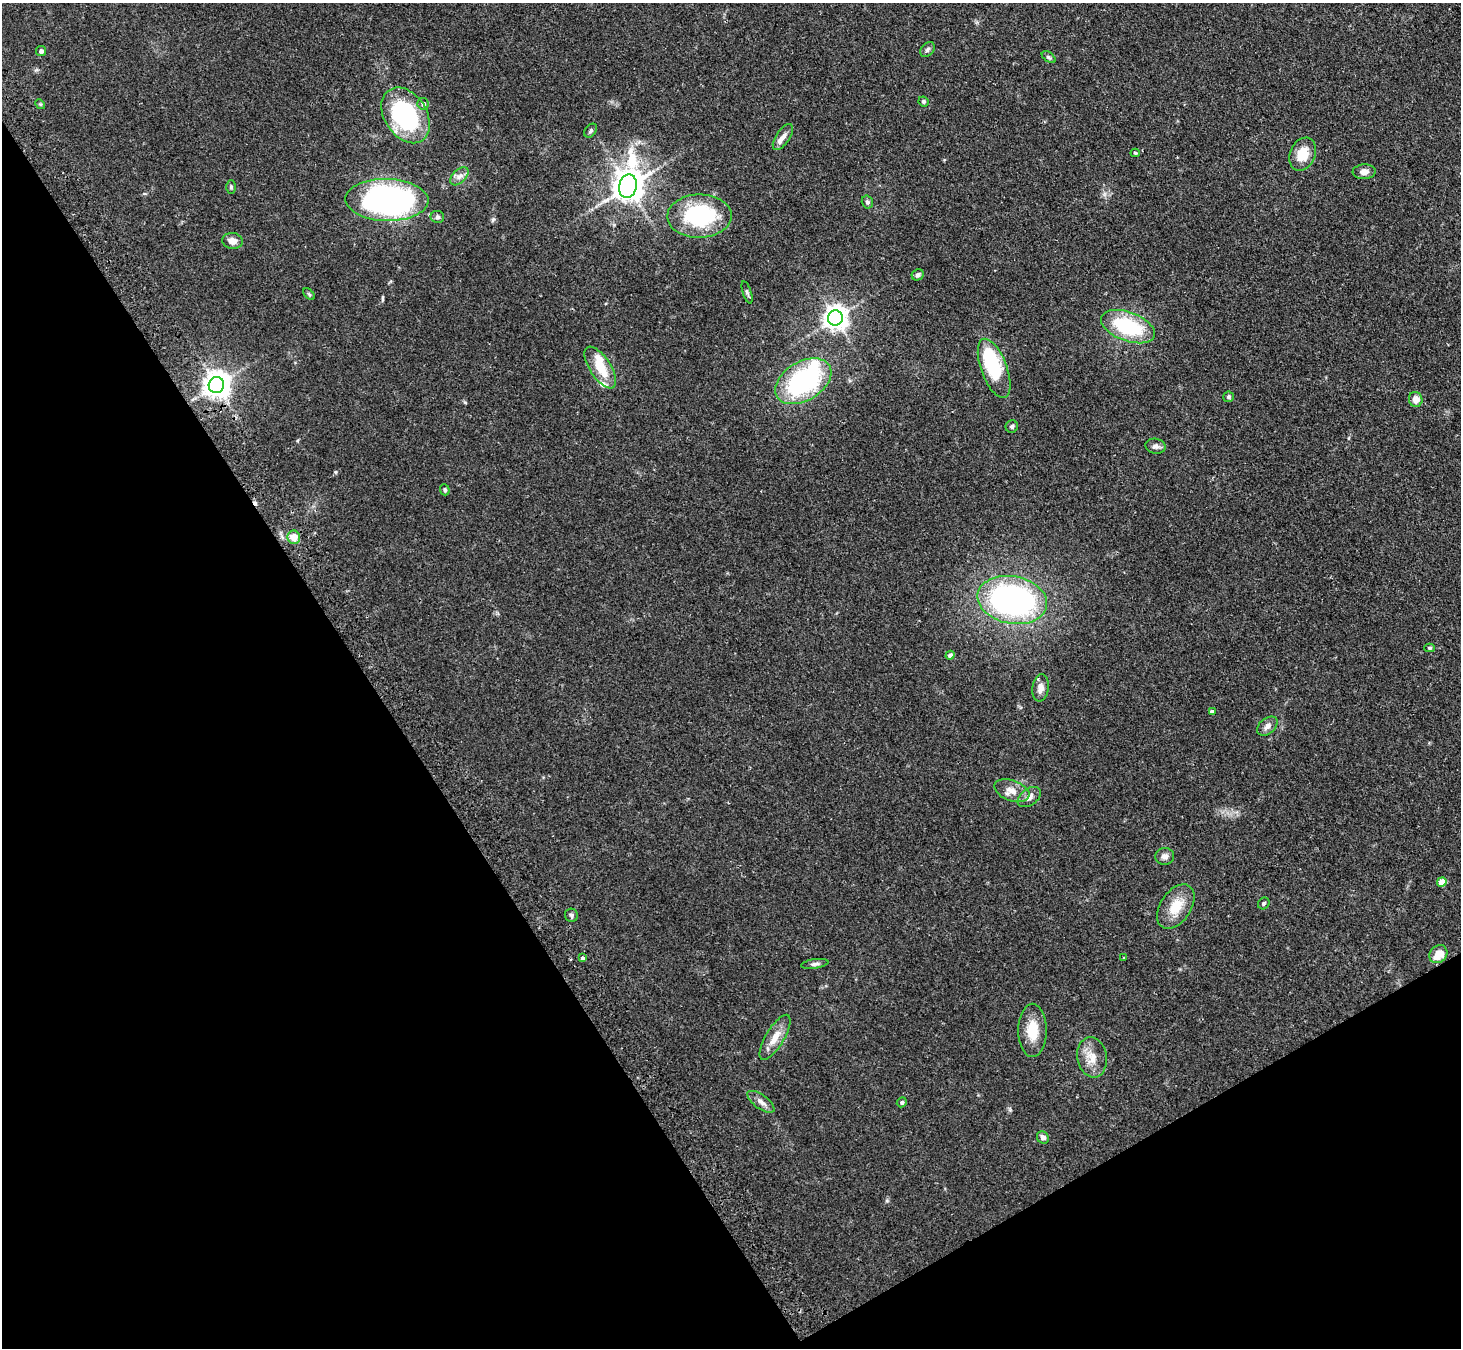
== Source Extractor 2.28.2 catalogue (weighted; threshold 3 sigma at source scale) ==
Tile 14 of 4 x 4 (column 2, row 4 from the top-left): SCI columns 1491-2949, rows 173-1518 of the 5898 x 5865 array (HDU 1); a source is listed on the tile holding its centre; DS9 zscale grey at full resolution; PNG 1463 x 1350 px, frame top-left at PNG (2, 3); each listed source drawn as its Kron ellipse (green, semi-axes under 4 px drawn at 4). Shown black and unused: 32% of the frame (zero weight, under 2 of 3 exposures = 3% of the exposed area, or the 3 px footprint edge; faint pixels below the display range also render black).
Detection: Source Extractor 2.28.2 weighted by HDU 2 'WHT'; one run over the whole footprint, this tile lists its part. Background 0.0955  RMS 0.0063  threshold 0.0281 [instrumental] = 3 sigma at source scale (4.5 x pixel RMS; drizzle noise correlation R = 1.50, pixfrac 1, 0.05/0.05 arcsec/px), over >= 5 px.
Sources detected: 66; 2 inside a brighter object's white glare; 1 cosmic-ray / hot-pixel residue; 1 long thin detection or spike segment (spike, bleed or trail) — neither listed nor drawn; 4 inside a brighter listed object's ellipse — not listed separately; the other 58 listed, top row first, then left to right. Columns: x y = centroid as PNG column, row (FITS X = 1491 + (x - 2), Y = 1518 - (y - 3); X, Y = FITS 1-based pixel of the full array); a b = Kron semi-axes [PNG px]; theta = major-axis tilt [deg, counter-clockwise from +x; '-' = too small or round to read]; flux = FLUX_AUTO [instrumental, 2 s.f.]
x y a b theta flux
927 49 8 6 46 1.6
41 51 5 5 - 2.1
1049 57 8 4 -37 1.1
924 101 5 5 - 1.2
40 104 5 4 - 0.75
423 104 6 5 - 2.3
406 115 30 21 -57 77
591 131 8 5 51 1.3
783 137 15 7 56 3.5
1135 153 4 4 - 0.86
1303 154 17 12 67 13
1364 172 11 7 3 3.4
459 176 11 6 45 2.9
628 186 12 9 77 980
231 187 6 5 - 1.1
387 200 41 21 -1 180
867 202 6 5 - 1.7
699 216 32 21 1 62
437 217 7 6 - 1.5
233 241 10 8 -5 4.3
918 275 6 5 - 1.9
747 292 11 4 -72 1.3
309 294 7 4 -46 0.89
835 318 7 7 - 520
1128 327 28 14 -20 45
600 368 24 10 -57 15
994 368 31 13 -69 39
803 381 30 19 31 86
216 385 8 7 - 690
1228 397 5 5 - 1.2
1416 399 7 6 - 5.4
1012 426 6 6 - 1.3
1155 446 10 7 -10 2.5
445 490 6 5 - 1.2
294 537 7 6 - 7.4
1012 600 35 23 -11 180
1430 648 5 4 - 0.8
950 655 5 4 - 2.6
1040 688 13 8 82 4.2
1212 711 4 3 - 2.1
1267 726 11 8 40 3.1
1012 791 18 10 -20 6.8
1029 797 13 8 36 3.6
1165 856 9 8 - 3
1442 882 5 4 - 9.4
1264 903 6 5 - 1
1176 907 25 15 56 14
571 915 7 6 - 1.4
1438 954 10 8 46 9.5
582 958 4 3 - 2.3
1124 958 3 2 - 0.86
815 964 14 4 8 1.8
1032 1030 26 14 90 15
775 1037 25 9 59 8.7
1092 1057 20 14 -80 9.1
761 1102 16 7 -36 3.6
902 1102 5 4 - 1.1
1043 1137 6 5 - 2.5